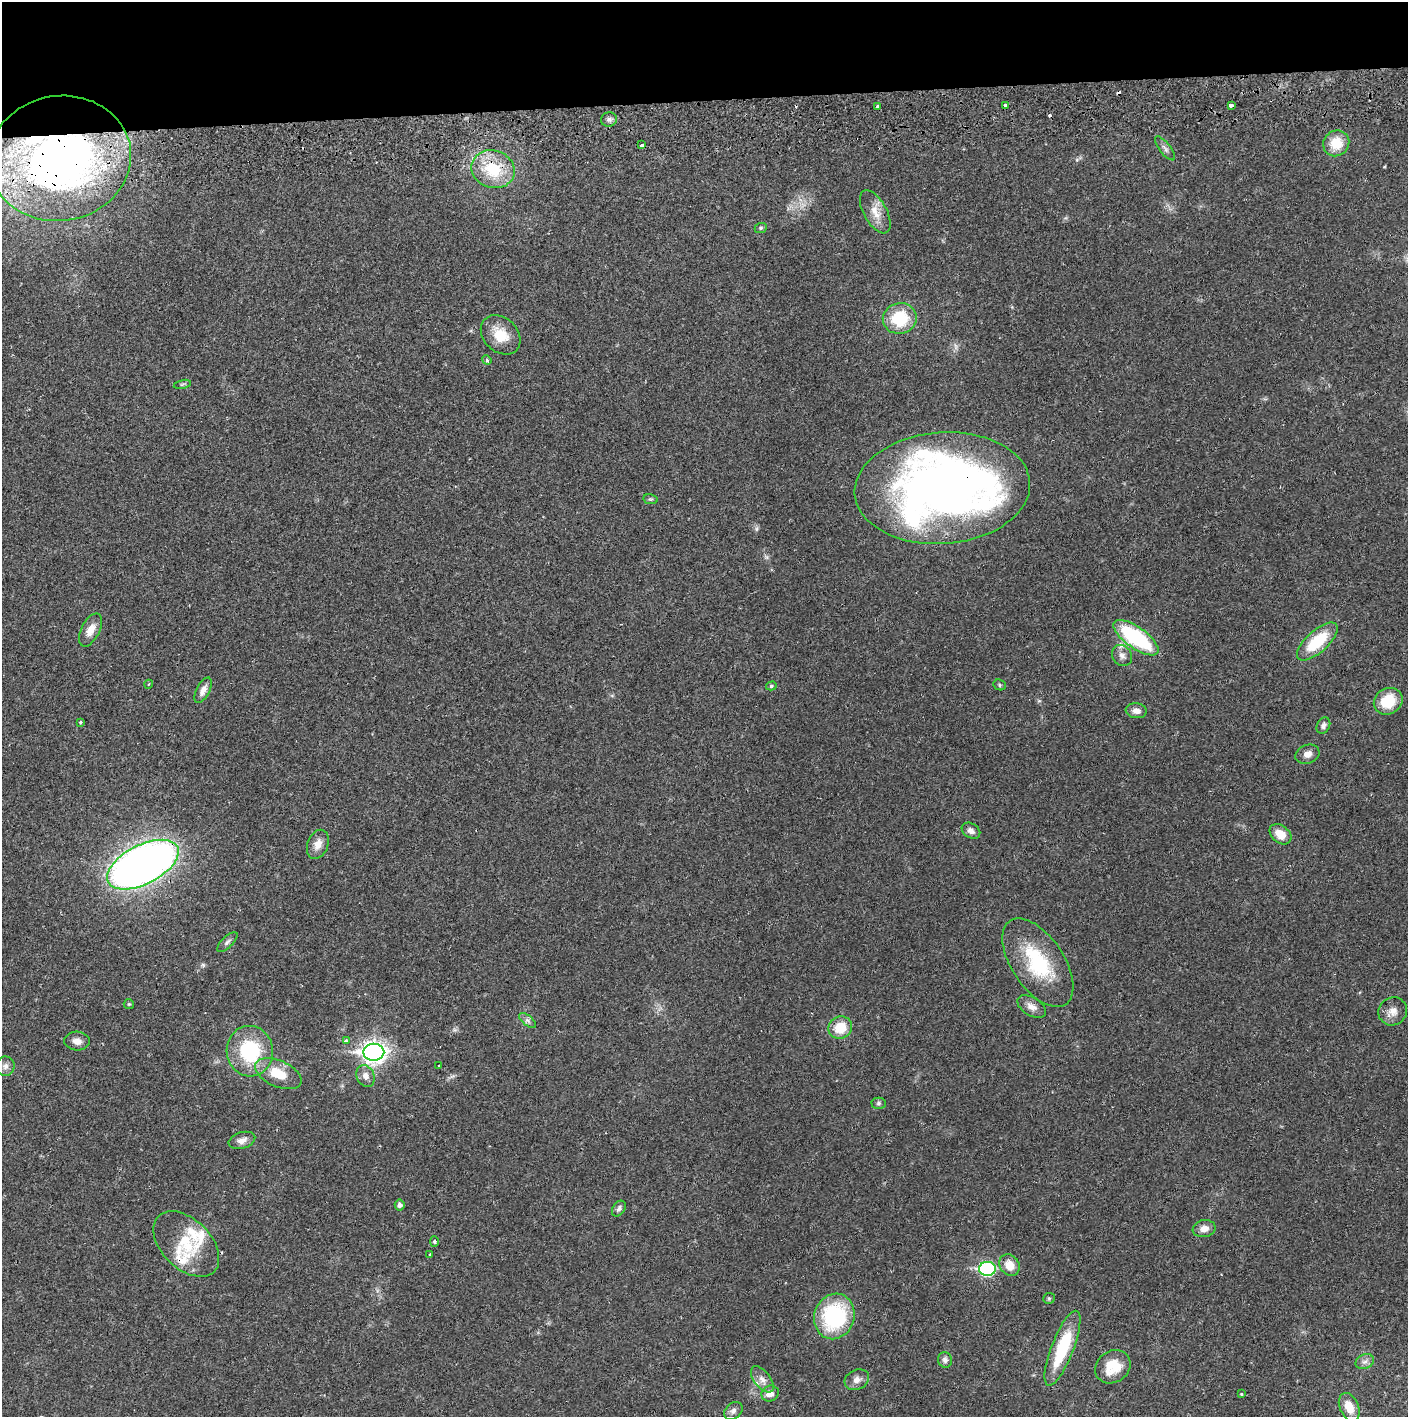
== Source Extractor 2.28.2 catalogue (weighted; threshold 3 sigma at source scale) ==
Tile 2 of 3 x 3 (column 2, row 1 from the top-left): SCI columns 1410-2815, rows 2887-4301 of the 4228 x 4359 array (HDU 1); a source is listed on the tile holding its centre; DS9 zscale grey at full resolution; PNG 1410 x 1419 px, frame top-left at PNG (2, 2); each listed source drawn as its Kron ellipse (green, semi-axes under 4 px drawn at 4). Shown black and unused: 7% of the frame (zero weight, under 2 of 3 exposures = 3% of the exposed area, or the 3 px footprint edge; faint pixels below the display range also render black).
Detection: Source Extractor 2.28.2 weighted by HDU 2 'WHT'; one run over the whole footprint, this tile lists its part. Background 0.0214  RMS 0.0035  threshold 0.0156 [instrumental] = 3 sigma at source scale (4.5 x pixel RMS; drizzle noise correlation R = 1.50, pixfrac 1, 0.05/0.05 arcsec/px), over >= 5 px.
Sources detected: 80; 2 inside a brighter object's white glare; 2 cosmic-ray / hot-pixel residue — neither listed nor drawn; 5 inside a brighter listed object's ellipse — not listed separately; the other 71 listed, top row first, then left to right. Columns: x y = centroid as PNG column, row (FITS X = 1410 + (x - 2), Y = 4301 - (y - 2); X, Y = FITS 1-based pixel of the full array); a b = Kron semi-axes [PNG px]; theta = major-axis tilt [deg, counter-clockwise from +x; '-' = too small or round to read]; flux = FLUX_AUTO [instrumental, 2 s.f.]
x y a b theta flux
1005 105 3 3 - 0.61
1231 105 4 3 - 1.9
877 106 4 3 - 0.7
609 119 8 7 - 1.1
1336 143 13 12 - 8.1
642 145 4 3 - 2.4
1165 148 14 5 -52 1.3
60 158 71 62 9 210
493 169 22 18 -18 16
875 212 24 11 -61 5
761 228 6 5 - 0.57
900 318 17 15 10 15
501 335 22 17 -44 7.9
487 360 5 4 - 0.48
182 384 8 3 14 0.52
942 488 88 56 4 280
650 499 7 5 -9 0.61
90 630 18 9 63 3.9
1136 638 26 10 -35 35
1317 641 25 11 42 15
1122 655 11 9 -52 1.9
149 684 4 3 - 0.27
999 685 6 5 - 0.56
771 686 5 4 - 0.61
203 690 14 6 63 2.4
1388 701 15 13 31 9.8
1136 711 10 7 -6 2
80 722 4 3 - 0.4
1323 725 8 6 61 1.2
1307 754 12 9 20 2.3
971 831 10 7 -32 1.7
1280 834 12 8 -39 4.6
318 844 15 10 68 3.3
143 865 39 19 27 280
227 942 13 5 44 1
1038 963 50 26 -56 25
129 1004 5 5 - 0.42
1032 1007 16 9 -31 2.5
1393 1011 15 13 36 3.1
528 1020 10 5 -39 1.1
840 1028 12 11 - 7.8
77 1041 13 9 -3 2.3
346 1041 4 3 - 0.66
250 1051 25 23 -81 23
374 1052 10 8 1 220
5 1066 9 9 - 1.8
439 1066 3 2 - 0.69
278 1074 25 13 -24 8.7
365 1076 11 9 -64 2.3
879 1103 7 5 0 0.66
242 1140 13 8 17 2.2
400 1205 5 5 - 1.2
619 1209 9 6 57 1.2
1204 1229 11 8 11 2.6
434 1241 5 3 - 0.55
186 1244 39 24 -45 15
430 1255 3 2 - 0.59
1009 1265 11 9 -55 4.5
987 1269 8 7 - 51
1049 1298 6 5 - 0.45
834 1316 23 20 70 33
1062 1348 40 11 69 20
945 1360 8 7 - 1.3
1365 1362 9 7 24 1.4
1113 1367 19 15 36 8.5
762 1379 15 8 -52 2.4
857 1380 12 10 26 2.3
770 1394 9 7 24 2.7
1241 1394 3 2 - 1.1
1349 1407 15 9 -66 5.1
733 1411 10 7 43 1.4
Overlapping masked pixels (flux is a lower limit): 3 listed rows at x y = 60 158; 942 488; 143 865
Isophote crosses this tile's border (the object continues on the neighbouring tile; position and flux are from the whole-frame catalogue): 1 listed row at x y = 60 158